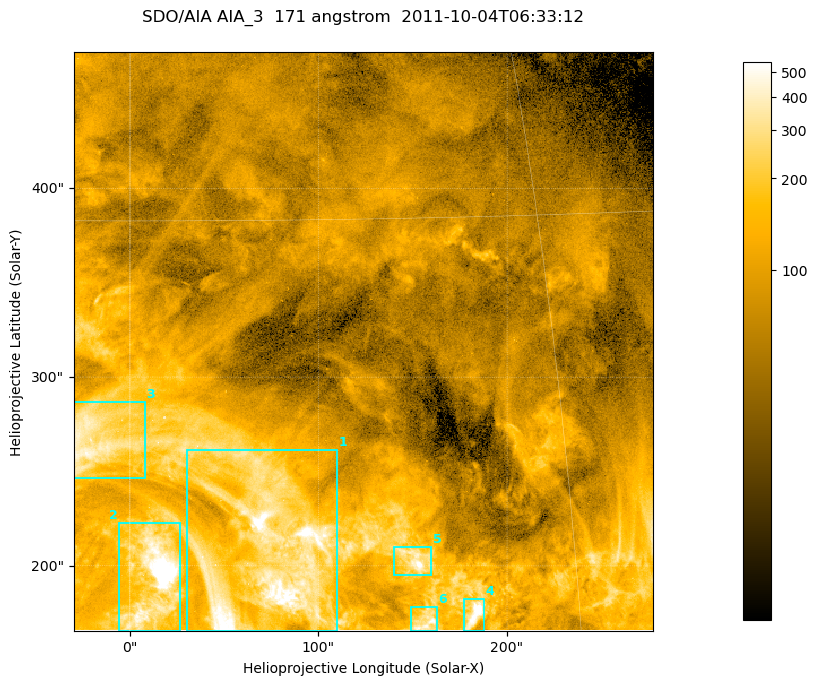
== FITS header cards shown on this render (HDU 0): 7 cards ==
TELESCOP= 'SDO/AIA '
INSTRUME= 'AIA_3   '
WAVELNTH=                  171
WAVEUNIT= 'angstrom'
DATE-OBS= '2011-10-04T06:33:12.34'
CTYPE1  = 'HPLN-TAN'
CTYPE2  = 'HPLT-TAN'

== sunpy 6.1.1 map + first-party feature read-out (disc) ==
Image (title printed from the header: SDO/AIA AIA_3  171 angstrom  2011-10-04T06:33:12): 512 x 512 px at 0.599 arcsec/px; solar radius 959 arcsec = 1600 px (partial field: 3.3% of the solar disc is inside the frame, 100% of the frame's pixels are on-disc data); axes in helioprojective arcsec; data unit not stated in the header (colour bar unlabelled)
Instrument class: DISC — disc imager (sunpy class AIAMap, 171 A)
Bright regions (active regions / flare kernels): reference = the on-disc median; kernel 5 px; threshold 5 sigma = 189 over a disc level ~79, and >= 1.15x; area >= 262 px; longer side >= 6 px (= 3.6 arcsec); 6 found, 6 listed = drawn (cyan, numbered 1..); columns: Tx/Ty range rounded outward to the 2 arcsec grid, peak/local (2 s.f.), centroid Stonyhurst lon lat
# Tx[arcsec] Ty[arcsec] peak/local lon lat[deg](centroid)
1 30..110 164..262 11 +5 +19
2 -6..28 164..224 23 +1 +18
3 -30..8 246..288 5.8 -1 +23
4 176..188 166..184 9.9 +11 +17
5 140..160 194..210 7.1 +10 +19
6 148..164 166..178 5.7 +10 +17